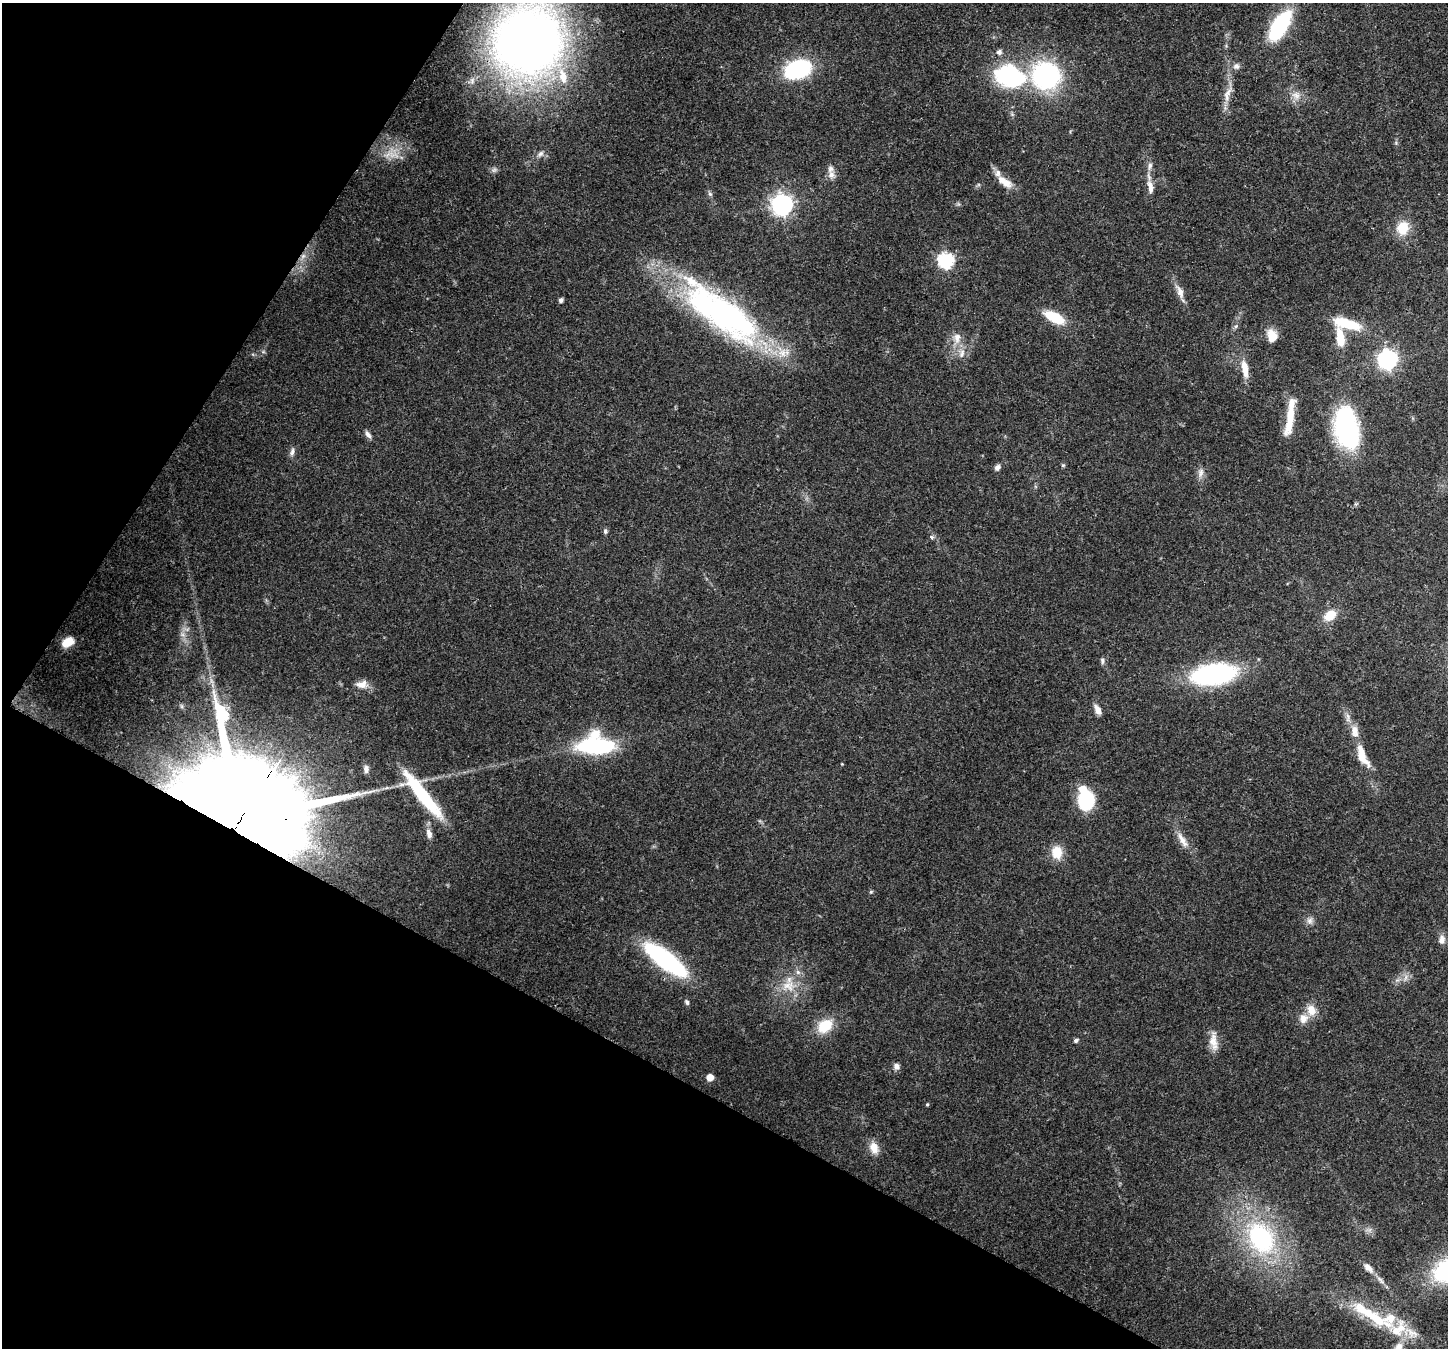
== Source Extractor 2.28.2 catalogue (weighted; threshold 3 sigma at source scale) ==
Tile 9 of 4 x 4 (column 1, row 3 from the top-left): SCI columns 74-1519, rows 1705-3050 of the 5923 x 6035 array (HDU 1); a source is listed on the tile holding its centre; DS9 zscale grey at full resolution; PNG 1450 x 1350 px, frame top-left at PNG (2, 3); no overlay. Shown black and unused: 28% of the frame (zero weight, under 3 of 4 exposures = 8% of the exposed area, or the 3 px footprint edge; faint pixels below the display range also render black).
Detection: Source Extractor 2.28.2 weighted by HDU 2 'WHT'; one run over the whole footprint, this tile lists its part. Background 0.121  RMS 0.0044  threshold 0.0197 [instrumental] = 3 sigma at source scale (4.5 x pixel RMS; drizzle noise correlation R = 1.50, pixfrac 1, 0.0396/0.0396 arcsec/px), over >= 5 px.
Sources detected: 90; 1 inside a brighter object's white glare — not listed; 10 inside a brighter listed object's ellipse — not listed separately; the other 79 listed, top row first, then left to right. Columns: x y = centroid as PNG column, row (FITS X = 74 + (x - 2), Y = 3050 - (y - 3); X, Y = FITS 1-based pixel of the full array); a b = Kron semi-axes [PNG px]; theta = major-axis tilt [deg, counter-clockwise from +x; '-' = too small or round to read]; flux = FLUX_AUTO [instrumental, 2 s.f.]
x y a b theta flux
1280 26 25 11 58 50
528 41 55 51 29 440
999 52 8 7 - 1.4
1236 66 9 8 - 1.8
798 69 27 17 16 39
1010 76 27 19 -17 59
1046 76 24 22 -10 67
1228 94 27 9 71 5.1
1296 95 12 10 -72 3.6
540 154 10 6 44 1.6
393 155 21 10 -16 5.9
1150 166 11 5 78 1.8
494 170 8 5 44 1.1
831 175 10 9 - 2.5
1005 182 24 10 -35 5.6
1150 187 18 7 -81 3.6
710 194 6 6 - 0.89
782 204 8 8 - 220
1403 228 16 13 71 9.6
303 256 8 5 45 1.6
946 260 7 7 - 89
1180 292 20 8 -66 3.8
561 300 4 4 - 1.5
721 313 108 34 -36 140
1054 317 22 10 -27 14
1347 324 34 11 -14 15
1236 326 6 4 45 0.83
1272 336 16 11 -75 5.3
957 338 15 10 86 4.4
1340 338 22 9 -82 9.3
962 353 13 7 75 2.7
1388 359 7 7 - 190
1245 369 23 8 -81 6.3
1289 424 31 10 76 8.5
1347 428 42 22 -80 66
368 435 10 6 -51 1.7
292 452 11 5 84 1.6
1063 465 5 4 - 0.6
997 467 8 6 55 1.6
1200 473 14 8 79 2.5
605 531 6 5 - 0.94
931 537 5 4 - 1.2
1330 615 14 10 38 8
182 634 7 4 -19 1.1
68 642 14 9 29 5.5
1102 661 8 6 -79 1.2
1214 674 40 19 8 74
361 684 16 10 9 3.8
1098 710 14 6 -61 2.5
1348 717 16 4 -89 1.9
595 745 37 21 -1 49
1362 756 31 11 -66 9.8
842 764 3 3 - 0.31
366 769 10 6 -89 1.7
423 795 61 11 -52 35
1086 800 12 10 74 40
246 810 54 28 56 24000
429 834 13 7 -75 2.8
1182 840 24 7 -58 4.4
1057 852 14 11 -84 8.2
871 892 5 4 - 0.62
1310 920 9 9 - 2
1442 940 11 8 82 2.5
665 960 42 13 -37 73
798 972 8 5 -45 1.2
1406 977 9 4 71 1.2
788 986 19 15 -1 8.6
687 1002 7 5 -70 0.94
1311 1010 15 11 -69 5.2
825 1026 20 15 41 11
1076 1040 5 4 - 1.3
1213 1041 28 10 -85 5.3
896 1066 8 7 - 1.8
710 1077 5 5 - 5.4
927 1104 4 3 - 0.49
874 1148 15 10 -69 4.7
1261 1238 30 21 -60 60
1368 1268 16 8 -44 3.1
1371 1315 74 12 -32 27
Overlapping masked pixels (flux is a lower limit): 3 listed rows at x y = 528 41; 303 256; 246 810
Isophote crosses this tile's border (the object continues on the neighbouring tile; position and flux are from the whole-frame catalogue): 1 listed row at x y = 528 41